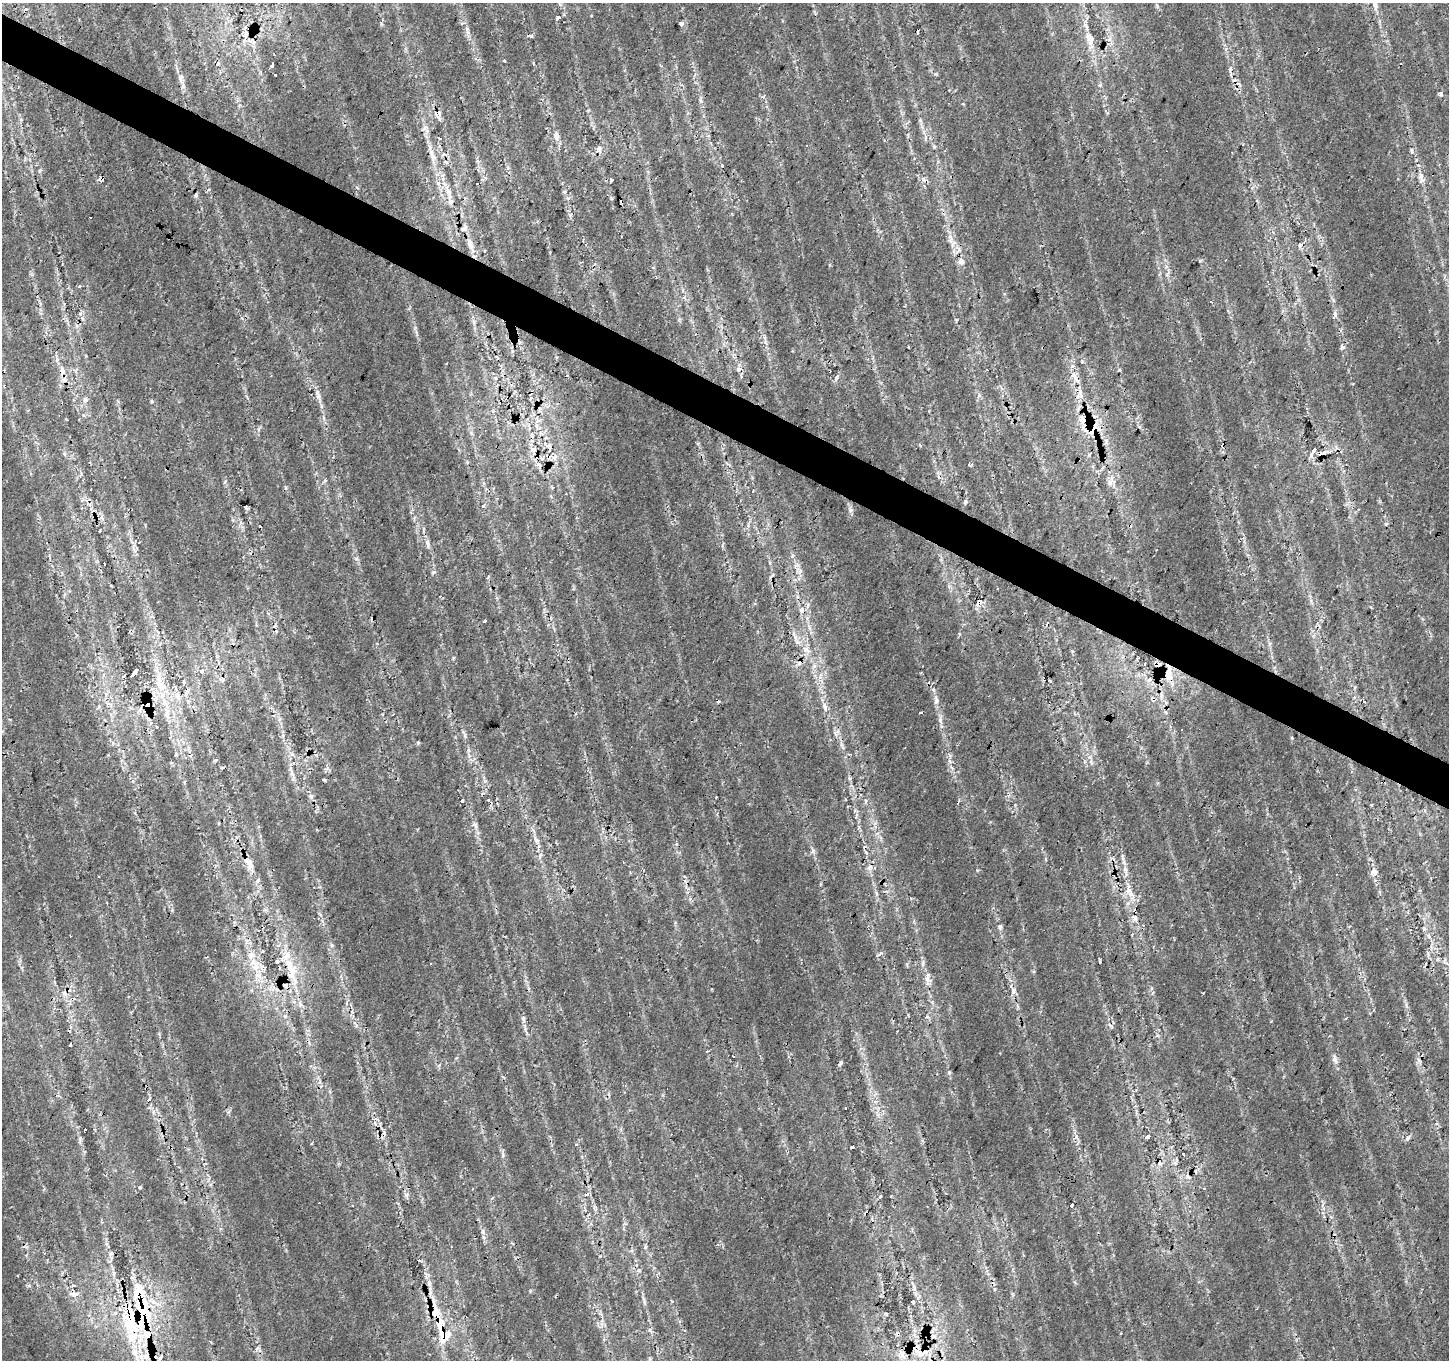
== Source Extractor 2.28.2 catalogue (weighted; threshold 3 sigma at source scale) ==
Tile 11 of 4 x 4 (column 3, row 3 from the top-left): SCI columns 2898-4344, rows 1617-2974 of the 5792 x 5881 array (HDU 1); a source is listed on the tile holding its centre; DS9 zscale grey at full resolution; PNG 1451 x 1362 px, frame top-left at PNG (2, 3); no overlay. Shown black and unused: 4% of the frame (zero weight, under 2 of 3 exposures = <1% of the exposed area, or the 3 px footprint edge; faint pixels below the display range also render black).
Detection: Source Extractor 2.28.2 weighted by HDU 2 'WHT'; one run over the whole footprint, this tile lists its part. Background 0.0153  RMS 0.0065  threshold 0.0292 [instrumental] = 3 sigma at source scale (4.5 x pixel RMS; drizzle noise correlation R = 1.50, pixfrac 1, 0.0396/0.0396 arcsec/px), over >= 5 px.
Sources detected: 169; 27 cosmic-ray / hot-pixel residue — not listed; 16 inside a brighter listed object's ellipse — not listed separately; the other 126 listed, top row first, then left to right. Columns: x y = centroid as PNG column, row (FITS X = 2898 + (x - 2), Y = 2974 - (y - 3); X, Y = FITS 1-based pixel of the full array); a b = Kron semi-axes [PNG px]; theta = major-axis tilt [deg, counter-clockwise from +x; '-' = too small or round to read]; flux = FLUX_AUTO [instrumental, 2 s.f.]
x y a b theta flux
1375 6 12 6 89 3.3
559 17 4 3 - 3.8
681 24 4 4 - 1.5
245 34 10 8 56 4.5
1090 38 20 10 -71 7.9
504 61 3 3 - 1.7
217 64 4 3 - 0.76
271 66 4 3 - 8.2
275 75 3 3 - 2
180 77 9 8 - 2.5
1441 95 5 3 - 1.3
440 114 12 4 89 2
424 128 8 5 88 1.9
556 136 10 7 -79 3.3
439 138 4 3 - 1.3
599 149 8 6 50 2.7
1412 150 8 3 -77 1.1
431 152 10 7 -74 3.3
1421 176 9 5 54 2.5
102 178 4 3 - 4.1
923 179 7 5 -36 2.3
612 180 4 3 - 5.7
449 193 15 4 -75 3.9
196 195 5 4 - 0.84
950 241 7 4 -70 2
470 243 16 8 -72 5.1
1300 245 4 4 - 4.9
961 261 9 7 -63 2.6
79 286 3 3 - 2.3
1335 313 11 4 -82 2
80 314 5 3 - 1.1
1343 347 6 4 2 1.2
446 364 3 2 - 1
62 371 15 7 -89 5.3
836 378 9 5 66 2
317 393 10 4 -81 2.1
1079 396 13 5 11 2.6
531 398 4 3 - 19
85 399 7 5 85 1.8
152 401 5 3 - 0.77
1093 429 19 15 -6 16
534 449 8 7 - 3
1314 450 6 3 58 20
1321 454 11 4 20 2.8
555 457 11 7 58 3.5
325 480 4 4 - 1.1
1110 482 9 5 65 2.5
90 489 3 2 - 0.7
965 502 7 4 62 1.1
483 506 5 3 - 0.67
850 510 7 4 -89 1.4
1386 524 6 4 1 0.78
99 531 3 3 - 2.2
427 543 9 5 -89 2
104 563 3 3 - 2
979 602 8 5 58 2.8
802 610 7 6 - 2.8
485 621 4 3 - 3
795 636 13 5 -65 3.2
800 662 7 6 - 4.5
1145 663 3 2 - 0.76
1158 664 8 5 -13 2.4
201 672 4 3 - 8.3
134 674 6 4 54 79
1169 674 22 9 -87 10
1149 680 6 4 43 1.6
160 682 32 6 -77 12
937 701 6 4 47 1.4
147 705 14 7 -79 10
825 707 14 6 -80 3.5
921 712 3 2 - 0.65
940 720 5 5 - 1.3
151 723 4 3 - 3
156 727 4 3 - 2.7
465 735 7 4 72 1.1
292 773 9 5 -69 2.3
323 780 4 3 - 1.2
185 782 3 3 - 2.4
311 796 6 5 - 1.4
462 801 3 3 - 1.5
1371 805 3 3 - 2.2
475 825 7 6 - 1.7
540 856 6 4 74 1.2
249 863 18 8 -69 6.5
870 867 9 5 46 2.2
1374 872 9 9 - 3.2
98 876 3 2 - 1
258 880 6 5 - 1.3
1130 894 17 5 -51 4.7
1135 918 8 6 84 2.7
1000 927 8 5 -89 1.5
254 964 25 11 -74 14
430 964 3 3 - 1.5
291 969 40 13 -74 24
927 979 10 6 89 3.3
1013 991 11 4 -90 2.5
64 993 9 4 -36 2.1
285 1016 5 5 - 1
523 1019 10 5 -76 1.9
70 1045 3 3 - 1.8
733 1056 3 2 - 0.85
1335 1059 15 5 -79 2.7
358 1062 4 3 - 1.2
149 1099 4 4 - 3
845 1108 3 2 - 0.92
1147 1137 4 3 - 9.9
1408 1138 8 5 45 1.7
853 1147 4 3 - 2.7
1183 1154 4 3 - 3
587 1194 5 4 - 2.1
880 1197 5 3 - 1.1
1071 1205 4 3 - 2.8
483 1232 7 5 -79 1.6
419 1260 4 3 - 1.5
73 1285 4 3 - 0.72
74 1294 12 6 -1 3.6
672 1301 3 3 - 3.5
912 1302 4 3 - 4.9
645 1303 6 4 -70 1.1
435 1313 11 11 - 9.9
886 1314 4 4 - 0.73
131 1320 49 25 -84 59
444 1336 22 17 81 15
920 1352 14 10 -54 8.6
154 1357 11 7 -53 4.7
160 1358 5 3 - 11
Overlapping masked pixels (flux is a lower limit): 19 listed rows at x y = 245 34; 102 178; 1300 245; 62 371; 531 398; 1093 429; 1321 454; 555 457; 979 602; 800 662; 1158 664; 1169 674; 147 705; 291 969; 435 1313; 131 1320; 444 1336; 920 1352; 154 1357
Isophote crosses this tile's border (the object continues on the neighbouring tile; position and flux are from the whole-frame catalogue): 1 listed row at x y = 160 1358
Unlisted compact peaks at least as high as the median listed source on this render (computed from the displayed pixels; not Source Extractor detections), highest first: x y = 418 743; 356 559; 1076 1136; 813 851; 140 1187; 485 781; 881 953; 841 1062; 321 406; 434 572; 949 1073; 80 1139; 1406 1005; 977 870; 1090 757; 453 658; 933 690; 29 1286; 959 634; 468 32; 1311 601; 258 429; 39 171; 1292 738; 792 556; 645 1247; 1123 859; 536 840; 956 320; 503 1155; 406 1195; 530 1291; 936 74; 866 801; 1072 651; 474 322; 934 147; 1072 366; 568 198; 927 1017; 830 265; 1100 85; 1107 113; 850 778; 979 395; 416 332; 949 761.